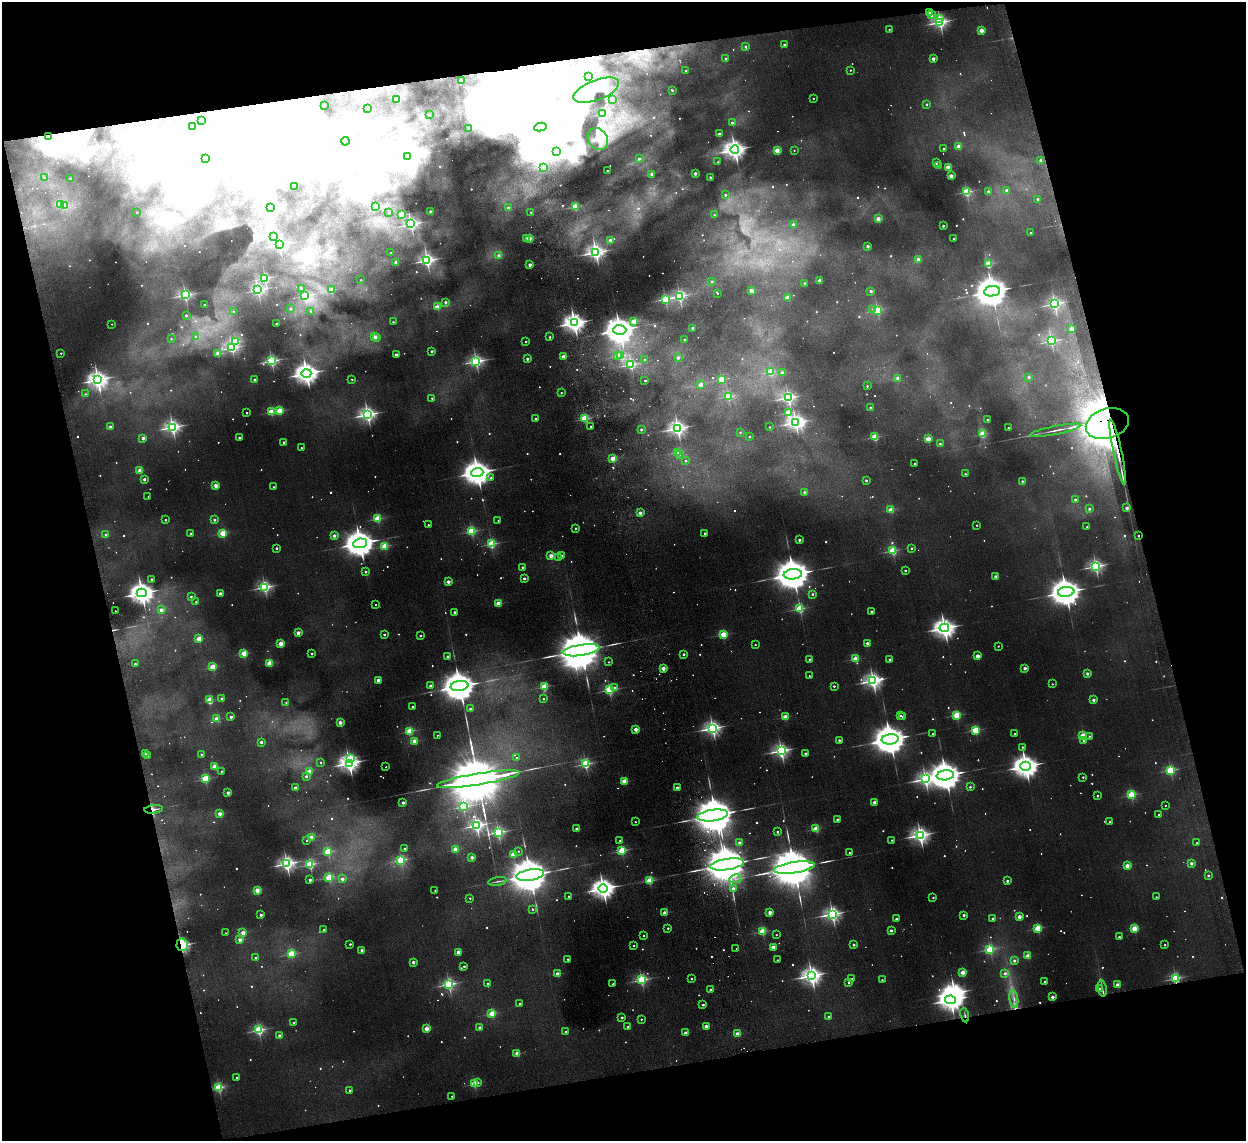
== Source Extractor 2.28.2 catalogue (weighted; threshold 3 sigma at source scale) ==
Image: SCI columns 53-5027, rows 154-4709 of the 5079 x 4977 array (HDU 1 of 3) = the unmasked area's bounding box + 8 px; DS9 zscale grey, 4 x 4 block average (1 PNG px = mean of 4 x 4 image px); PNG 1248 x 1143 px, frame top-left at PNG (2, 2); each listed source drawn as its Kron ellipse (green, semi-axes under 4 px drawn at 4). Shown black and unused: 27% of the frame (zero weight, under 2 of 3 exposures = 3% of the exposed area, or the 3 px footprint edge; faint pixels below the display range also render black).
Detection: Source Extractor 2.28.2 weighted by HDU 2 'WHT'. Background 0.072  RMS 0.01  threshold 0.0452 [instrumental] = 3 sigma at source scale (4.5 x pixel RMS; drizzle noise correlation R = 1.50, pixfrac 1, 0.05/0.05 arcsec/px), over >= 5 px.
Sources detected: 1394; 217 too faint to see at this stretch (4 x 4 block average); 106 inside a brighter object's white glare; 9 cosmic-ray / hot-pixel residue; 14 long thin detections or spike segments (spike, bleed or trail) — neither listed nor drawn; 11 coinciding with a brighter row at this scale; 8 inside a brighter listed object's ellipse — not listed separately; of the other 1029, all 500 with FLUX_AUTO >= 12.5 (the completeness limit of this list) listed and drawn (529 fainter detections not listed), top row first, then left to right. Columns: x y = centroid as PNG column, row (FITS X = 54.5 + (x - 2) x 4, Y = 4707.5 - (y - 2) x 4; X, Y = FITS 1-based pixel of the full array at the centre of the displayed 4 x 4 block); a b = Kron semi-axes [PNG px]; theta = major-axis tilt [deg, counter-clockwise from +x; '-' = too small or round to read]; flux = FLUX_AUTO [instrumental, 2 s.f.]
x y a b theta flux
929 13 2 2 - 180
932 15 2 2 - 42
939 18 3 2 - 96
940 22 3 2 - 2900
889 29 2 2 - 14
981 30 2 2 - 260
784 45 2 2 - 52
745 46 2 2 - 18
726 58 2 2 - 22
933 59 2 2 - 120
850 70 2 2 - 17
685 71 2 2 - 16
589 76 3 3 - 1200
462 81 2 2 - 24
596 90 24 10 21 120
672 90 2 2 - 20
813 98 2 2 - 13
397 100 2 2 - 250
612 100 2 2 - 15
927 104 2 2 - 27
324 105 2 2 - 40
367 108 2 2 - 27
603 114 2 2 - 800
429 115 2 2 - 24
202 121 2 2 - 13
732 123 2 2 - 67
192 127 2 2 - 47
540 127 6 3 9 3300
469 129 2 2 - 110
719 134 2 2 - 93
48 137 2 2 - 450
598 139 12 9 -58 67
345 141 4 3 - 5900
959 146 2 2 - 240
943 149 2 2 - 19
735 150 4 4 - 6300
777 150 2 2 - 330
794 150 2 2 - 16
556 152 2 2 - 760
408 157 4 4 - 3900
206 158 2 2 - 1100
639 158 2 2 - 31
1040 160 2 2 - 34
718 162 2 2 - 21
936 163 2 2 - 41
938 165 2 2 - 14
948 167 2 2 - 280
544 168 2 2 - 52
607 170 2 2 - 31
695 173 2 2 - 110
652 174 2 2 - 160
951 176 2 2 - 220
710 177 2 2 - 42
44 178 2 2 - 24
71 179 2 2 - 70
295 187 2 2 - 63
1007 190 2 2 - 84
988 191 2 2 - 74
966 192 2 2 - 1000
725 195 2 2 - 27
1038 199 2 2 - 75
61 204 2 2 - 320
65 206 2 2 - 270
270 207 3 2 - 1600
375 207 2 2 - 14
575 207 2 2 - 690
508 208 2 2 - 61
430 211 2 2 - 84
137 212 2 2 - 15
389 212 2 2 - 14
531 212 2 2 - 13
402 215 2 2 - 700
714 215 2 2 - 23
878 219 2 2 - 220
411 224 3 2 - 2500
793 224 2 2 - 75
943 226 2 2 - 62
1030 232 2 2 - 13
274 236 2 2 - 19
526 238 2 2 - 85
953 238 2 2 - 19
529 239 2 2 - 260
610 240 2 2 - 65
279 245 2 2 - 2000
868 246 2 2 - 90
596 252 3 3 - 4000
391 253 2 2 - 33
499 255 2 2 - 93
918 259 2 2 - 100
427 260 3 2 - 2700
396 263 2 2 - 190
989 264 2 2 - 620
530 265 2 2 - 120
265 278 2 2 - 1400
361 280 2 2 - 13
712 281 2 2 - 17
820 281 2 2 - 170
805 283 2 2 - 45
301 288 2 2 - 54
258 290 2 2 - 1800
331 290 2 2 - 380
752 291 2 2 - 230
871 291 2 2 - 71
992 291 8 5 7 27000
718 293 2 2 - 24
185 295 2 2 - 2000
305 296 2 2 - 660
679 296 2 2 - 1800
788 298 2 2 - 280
665 299 2 2 - 1100
445 302 2 2 - 68
1054 304 2 2 - 2000
204 305 2 2 - 44
437 307 2 2 - 370
290 309 2 2 - 21
873 309 2 2 - 24
877 310 2 2 - 930
311 311 2 2 - 17
234 312 2 2 - 41
186 315 2 2 - 55
634 321 2 2 - 230
393 322 2 2 - 19
574 323 4 3 - 6600
112 324 2 2 - 15
276 324 2 2 - 56
693 328 2 2 - 80
1072 329 2 2 - 180
620 330 6 5 - 17000
196 337 2 2 - 22
375 337 2 2 - 100
550 337 2 2 - 31
376 338 2 2 - 74
171 339 2 2 - 17
684 339 2 2 - 25
526 341 2 2 - 25
1051 341 2 2 - 1600
236 342 2 2 - 560
232 348 2 2 - 1600
432 351 2 2 - 67
61 353 2 2 - 17
218 354 2 2 - 330
396 355 2 2 - 130
618 356 2 2 - 160
621 356 2 2 - 600
563 357 2 2 - 190
678 358 2 2 - 52
527 359 2 2 - 75
644 360 2 2 - 38
271 361 2 2 - 2000
476 361 3 2 - 2300
631 364 2 2 - 1400
771 372 2 2 - 550
306 373 5 4 - 8200
783 373 2 2 - 130
1029 377 2 2 - 65
898 378 2 2 - 150
352 379 2 2 - 20
721 379 2 2 - 500
98 380 4 3 - 5400
255 380 2 2 - 78
645 381 2 2 - 17
701 385 2 2 - 270
867 386 2 2 - 32
561 393 2 2 - 18
85 394 2 2 - 23
728 396 2 2 - 740
432 398 2 2 - 16
788 398 3 2 - 2300
871 408 2 2 - 53
279 411 2 2 - 470
271 412 2 2 - 500
247 413 2 2 - 24
788 413 3 2 - 500
367 414 3 3 - 3200
535 418 2 2 - 22
585 419 2 2 - 950
987 420 2 2 - 44
796 422 3 3 - 3000
1107 424 22 15 16 13000
591 426 2 2 - 32
110 427 2 2 - 100
172 427 3 2 - 2900
770 427 2 2 - 13
678 428 3 3 - 3500
1008 428 2 2 - 31
641 429 2 2 - 48
1056 430 26 2 11 39
740 432 2 2 - 17
983 434 2 2 - 520
750 436 2 2 - 14
875 437 2 2 - 730
143 438 2 2 - 120
239 438 2 2 - 49
928 439 2 2 - 360
284 442 2 2 - 67
940 444 2 2 - 29
301 448 2 2 - 16
678 452 2 2 - 450
1118 452 33 2 -78 820
679 454 2 2 - 20
613 458 2 2 - 280
686 461 2 2 - 33
915 463 2 2 - 26
140 470 2 2 - 270
477 472 6 4 4 16000
965 474 2 2 - 27
491 478 2 2 - 24
144 479 2 2 - 62
866 480 2 2 - 43
1022 481 2 2 - 29
216 486 2 2 - 250
273 487 2 2 - 24
805 493 2 2 - 150
148 496 2 2 - 14
1075 499 2 2 - 35
1127 508 2 2 - 110
1089 509 2 2 - 49
891 510 2 2 - 330
640 513 2 2 - 110
377 519 2 2 - 730
165 520 2 2 - 23
214 520 2 2 - 64
498 520 2 2 - 13
428 525 2 2 - 15
977 525 2 2 - 20
1087 527 2 2 - 16
576 528 2 2 - 32
471 531 2 2 - 1100
191 533 2 2 - 24
223 533 2 2 - 520
705 533 2 2 - 56
106 535 2 2 - 37
334 535 2 2 - 97
1139 536 2 2 - 24
799 540 2 2 - 63
360 543 7 4 6 20000
491 544 2 2 - 970
385 546 2 2 - 600
277 548 2 2 - 39
912 548 2 2 - 26
893 551 2 2 - 880
551 556 2 2 - 190
561 556 2 2 - 44
558 558 2 2 - 14
1096 566 3 2 - 2300
522 567 2 2 - 30
905 570 2 2 - 28
365 572 2 2 - 28
793 574 9 5 7 36000
996 576 2 2 - 110
524 578 2 2 - 57
152 579 2 2 - 47
448 582 2 2 - 120
265 587 2 2 - 2100
1066 592 8 5 7 24000
142 593 5 4 - 9200
220 593 2 2 - 120
812 594 2 2 - 39
191 597 2 2 - 39
196 602 2 2 - 18
498 603 2 2 - 300
376 605 2 2 - 13
800 609 2 2 - 880
161 610 2 2 - 170
115 611 2 2 - 110
871 611 2 2 - 34
455 612 2 2 - 55
944 628 5 4 - 6500
298 633 2 2 - 180
384 634 2 2 - 42
723 635 2 2 - 570
420 636 2 2 - 33
199 639 2 2 - 330
867 643 2 2 - 60
281 644 2 2 - 350
755 645 2 2 - 14
998 646 2 2 - 16
581 650 18 5 8 85000
244 653 2 2 - 490
312 653 2 2 - 31
684 654 2 2 - 42
977 656 2 2 - 210
448 657 2 2 - 78
809 659 2 2 - 18
855 659 2 2 - 450
890 659 2 2 - 37
609 662 2 2 - 15
270 663 2 2 - 470
135 664 2 2 - 40
213 667 2 2 - 520
663 668 2 2 - 220
1025 668 2 2 - 100
1087 673 2 2 - 80
809 676 2 2 - 13
378 680 2 2 - 130
873 681 4 3 - 3700
1052 684 2 2 - 16
430 686 2 2 - 120
459 686 9 5 7 31000
834 686 2 2 - 30
544 687 2 2 - 660
615 688 3 2 - 44
609 690 2 2 - 1500
222 699 2 2 - 100
543 699 2 2 - 16
209 700 2 2 - 350
1093 700 2 2 - 93
286 702 2 2 - 15
413 707 2 2 - 30
470 709 2 2 - 58
900 715 2 2 - 16
957 715 2 2 - 680
903 716 2 2 - 24
231 717 2 2 - 84
785 717 2 2 - 350
217 719 2 2 - 290
340 723 2 2 - 150
712 728 3 3 - 3300
636 729 2 2 - 170
975 730 2 2 - 710
410 731 2 2 - 660
933 734 2 2 - 14
1015 734 2 2 - 22
437 735 2 2 - 14
1083 736 2 2 - 440
1089 736 2 2 - 19
890 739 8 5 7 29000
839 740 2 2 - 44
415 741 2 2 - 250
1083 741 2 2 - 15
261 742 2 2 - 79
1022 747 2 2 - 22
781 751 3 3 - 2900
806 753 2 2 - 66
145 754 2 2 - 28
147 755 2 2 - 13
201 755 2 2 - 53
351 758 3 2 - 630
517 758 2 2 - 25
321 762 2 2 - 13
349 763 4 3 - 5200
585 764 2 2 - 1300
1026 766 5 4 - 10000
215 767 2 2 - 340
386 767 2 2 - 13
1170 770 2 2 - 1000
221 771 2 2 - 16
309 772 2 2 - 230
945 775 9 5 8 26000
306 776 2 2 - 65
1083 777 2 2 - 25
205 779 2 2 - 890
478 779 42 5 9 190000
925 779 2 2 - 2900
624 781 2 2 - 380
970 787 2 2 - 33
295 788 2 2 - 150
677 788 2 2 - 81
228 793 2 2 - 130
1131 795 2 2 - 790
1097 796 2 2 - 27
875 802 2 2 - 200
403 803 2 2 - 61
1165 805 2 2 - 15
463 806 2 2 - 1300
154 809 9 3 6 35
220 814 2 2 - 190
713 815 15 5 8 63000
1159 815 2 2 - 21
837 820 2 2 - 72
635 822 2 2 - 13
1110 822 2 2 - 32
476 825 3 2 - 2800
577 829 2 2 - 140
816 829 2 2 - 460
498 832 3 2 - 1700
777 832 2 2 - 23
920 835 3 3 - 4100
311 837 2 2 - 250
620 840 2 2 - 14
892 840 2 2 - 19
307 841 2 2 - 16
740 843 2 2 - 190
1197 843 2 2 - 22
405 849 2 2 - 44
455 850 2 2 - 310
622 850 2 2 - 760
518 851 2 2 - 15
328 852 2 2 - 720
849 853 2 2 - 17
513 855 2 2 - 350
472 857 2 2 - 110
401 860 2 2 - 1100
1191 863 2 2 - 97
287 864 3 3 - 3400
310 864 2 2 - 1200
727 864 17 5 9 75000
1127 866 2 2 - 230
794 868 20 5 9 91000
530 875 14 5 9 58000
1208 875 2 2 - 37
329 877 2 2 - 800
342 879 2 2 - 120
736 879 6 2 13 19
310 880 2 2 - 96
497 881 9 2 9 17
649 881 2 2 - 610
1007 881 2 2 - 73
603 888 5 4 - 7400
733 888 2 2 - 67
257 890 2 2 - 310
435 890 2 2 - 19
569 896 2 2 - 21
933 897 2 2 - 23
1156 897 2 2 - 15
470 898 2 2 - 24
532 909 2 2 - 25
770 912 2 2 - 110
665 913 2 2 - 190
832 914 3 3 - 3200
261 915 2 2 - 85
964 915 2 2 - 58
1019 917 2 2 - 200
896 919 2 2 - 44
993 919 2 2 - 54
668 928 2 2 - 27
1038 928 2 2 - 620
1134 929 2 2 - 480
324 930 2 2 - 22
891 930 2 2 - 60
762 931 2 2 - 670
225 933 2 2 - 12
243 933 2 2 - 270
776 935 2 2 - 14
643 936 2 2 - 14
1119 937 2 2 - 66
240 940 2 2 - 160
350 944 2 2 - 34
182 945 6 5 - 350
854 945 2 2 - 51
1165 945 2 2 - 16
633 946 2 2 - 17
773 947 2 2 - 260
736 949 2 2 - 42
990 949 2 2 - 1100
362 950 2 2 - 120
458 952 2 2 - 190
291 954 2 2 - 740
1028 956 2 2 - 300
255 958 2 2 - 19
568 959 2 2 - 36
777 960 2 2 - 20
1014 961 2 2 - 55
413 962 2 2 - 110
464 966 2 2 - 37
963 972 2 2 - 280
1005 973 2 2 - 64
557 974 2 2 - 150
811 976 4 3 - 5200
1175 978 2 2 - 1400
691 979 2 2 - 22
852 979 2 2 - 13
641 980 2 2 - 1500
882 980 2 2 - 15
1045 982 2 2 - 84
488 983 2 2 - 22
849 983 2 2 - 29
449 984 2 2 - 1900
613 984 2 2 - 28
1118 985 2 2 - 220
1102 988 8 2 -79 19
1100 989 2 2 - 36
711 990 2 2 - 76
1052 997 2 2 - 120
1014 999 8 3 -81 31
951 1000 5 3 - 8100
520 1003 2 2 - 21
703 1005 2 2 - 38
492 1014 2 2 - 480
965 1015 7 2 -78 13
622 1017 2 2 - 47
829 1017 2 2 - 51
641 1019 2 2 - 17
293 1023 2 2 - 34
706 1026 2 2 - 150
628 1027 2 2 - 79
480 1028 2 2 - 100
426 1029 2 2 - 290
259 1030 2 2 - 1500
565 1031 2 2 - 20
685 1033 2 2 - 120
737 1034 2 2 - 170
280 1036 2 2 - 130
517 1053 2 2 - 260
237 1077 2 2 - 21
477 1082 2 2 - 20
474 1084 2 2 - 650
219 1087 2 2 - 1100
350 1091 2 2 - 53
452 1096 2 2 - 21
Overlapping masked pixels (flux is a lower limit): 9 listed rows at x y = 929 13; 48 137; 1107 424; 1118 452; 1139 536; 154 809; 182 945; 1175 978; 965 1015